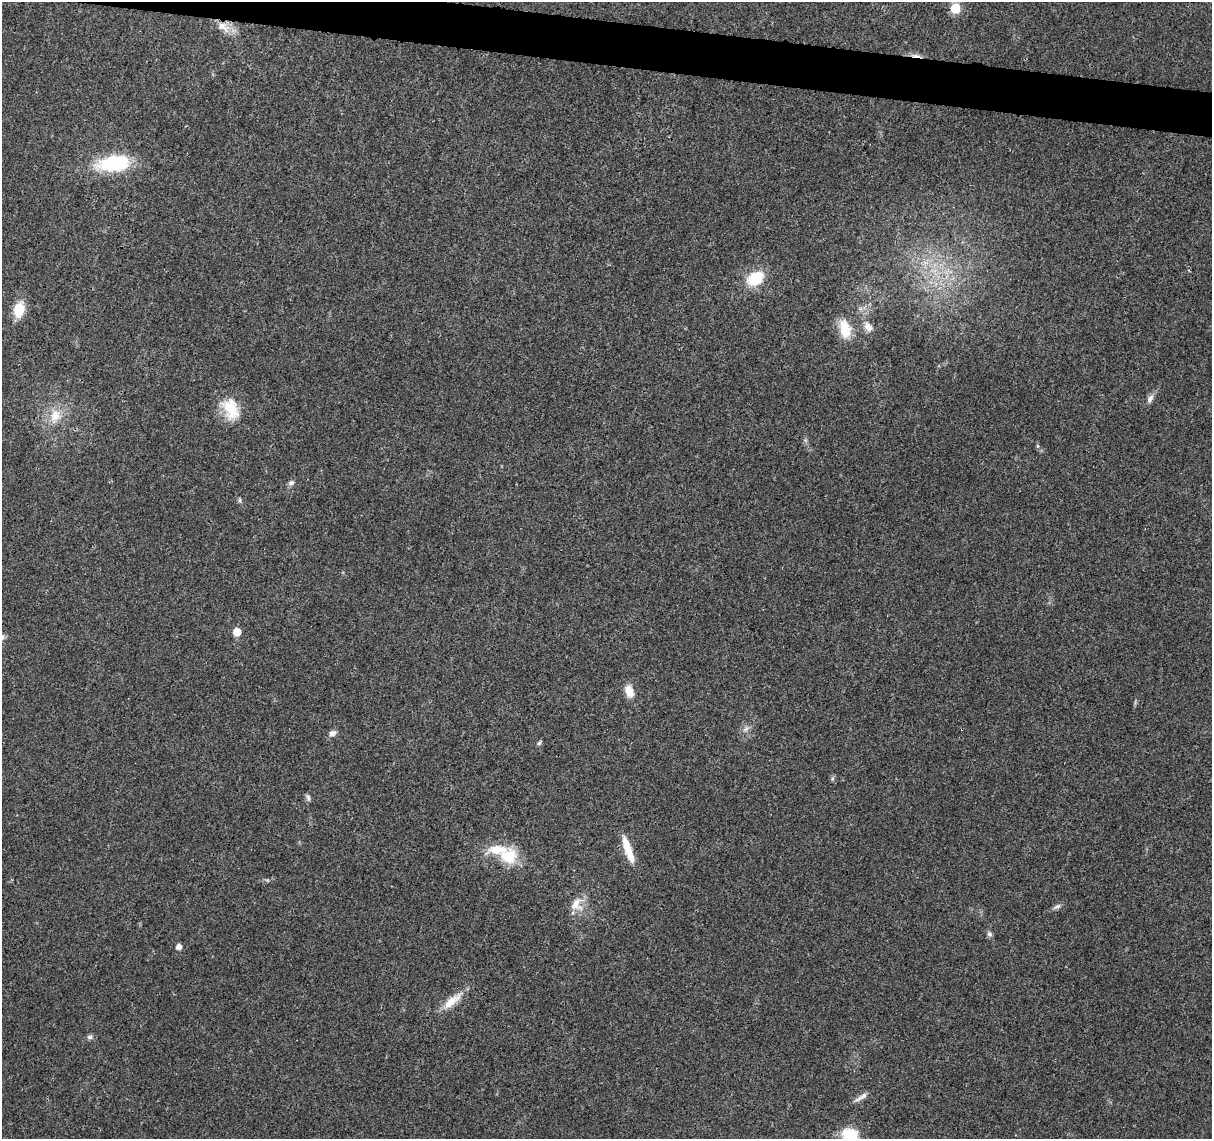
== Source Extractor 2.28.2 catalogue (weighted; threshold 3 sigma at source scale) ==
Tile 11 of 4 x 4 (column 3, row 3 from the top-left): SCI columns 2426-3635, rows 1363-2499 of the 4856 x 5063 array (HDU 1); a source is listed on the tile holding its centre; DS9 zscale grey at full resolution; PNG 1214 x 1141 px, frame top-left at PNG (2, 2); no overlay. Shown black and unused: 3% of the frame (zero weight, under 3 of 4 exposures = <1% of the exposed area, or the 3 px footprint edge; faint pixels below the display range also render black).
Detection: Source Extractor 2.28.2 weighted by HDU 2 'WHT'; one run over the whole footprint, this tile lists its part. Background 0.0252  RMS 0.0024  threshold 0.011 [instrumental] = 3 sigma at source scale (4.5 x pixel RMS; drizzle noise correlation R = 1.50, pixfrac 1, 0.0396/0.0396 arcsec/px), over >= 5 px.
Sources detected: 33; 1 too faint to see at this stretch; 1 cosmic-ray / hot-pixel residue — not listed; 2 inside a brighter listed object's ellipse — not listed separately; the other 29 listed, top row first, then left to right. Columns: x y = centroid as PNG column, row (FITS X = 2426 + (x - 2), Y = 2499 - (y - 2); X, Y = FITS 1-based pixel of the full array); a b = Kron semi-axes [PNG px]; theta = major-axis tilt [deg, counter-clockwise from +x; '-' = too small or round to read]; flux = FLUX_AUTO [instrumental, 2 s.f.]
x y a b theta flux
955 8 6 6 - 13
223 27 21 12 -29 3.2
113 163 40 18 7 15
755 278 22 16 31 7.4
19 310 17 11 77 5.2
868 327 13 9 -61 2.1
845 329 25 14 -77 5.4
1150 399 12 7 61 1.1
231 409 30 19 -68 7.2
55 416 21 14 73 4.8
1038 446 6 4 -89 0.34
291 483 8 6 26 0.74
240 500 6 4 72 0.37
237 632 5 5 - 4.5
629 691 14 9 -67 3.1
332 733 9 7 31 1.2
539 743 7 4 59 0.42
832 779 6 4 73 0.36
308 798 9 5 -74 0.65
628 849 31 7 -71 5.3
509 856 21 20 - 7.3
574 906 22 8 -14 2.4
1057 906 11 5 29 0.78
989 934 7 6 - 0.68
179 947 5 5 - 1.5
452 1001 31 10 39 4.1
90 1037 8 6 -13 0.63
861 1097 21 5 31 1.4
850 1135 18 16 2 8.2
Isophote crosses this tile's border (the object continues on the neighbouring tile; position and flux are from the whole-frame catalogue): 1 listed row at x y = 850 1135